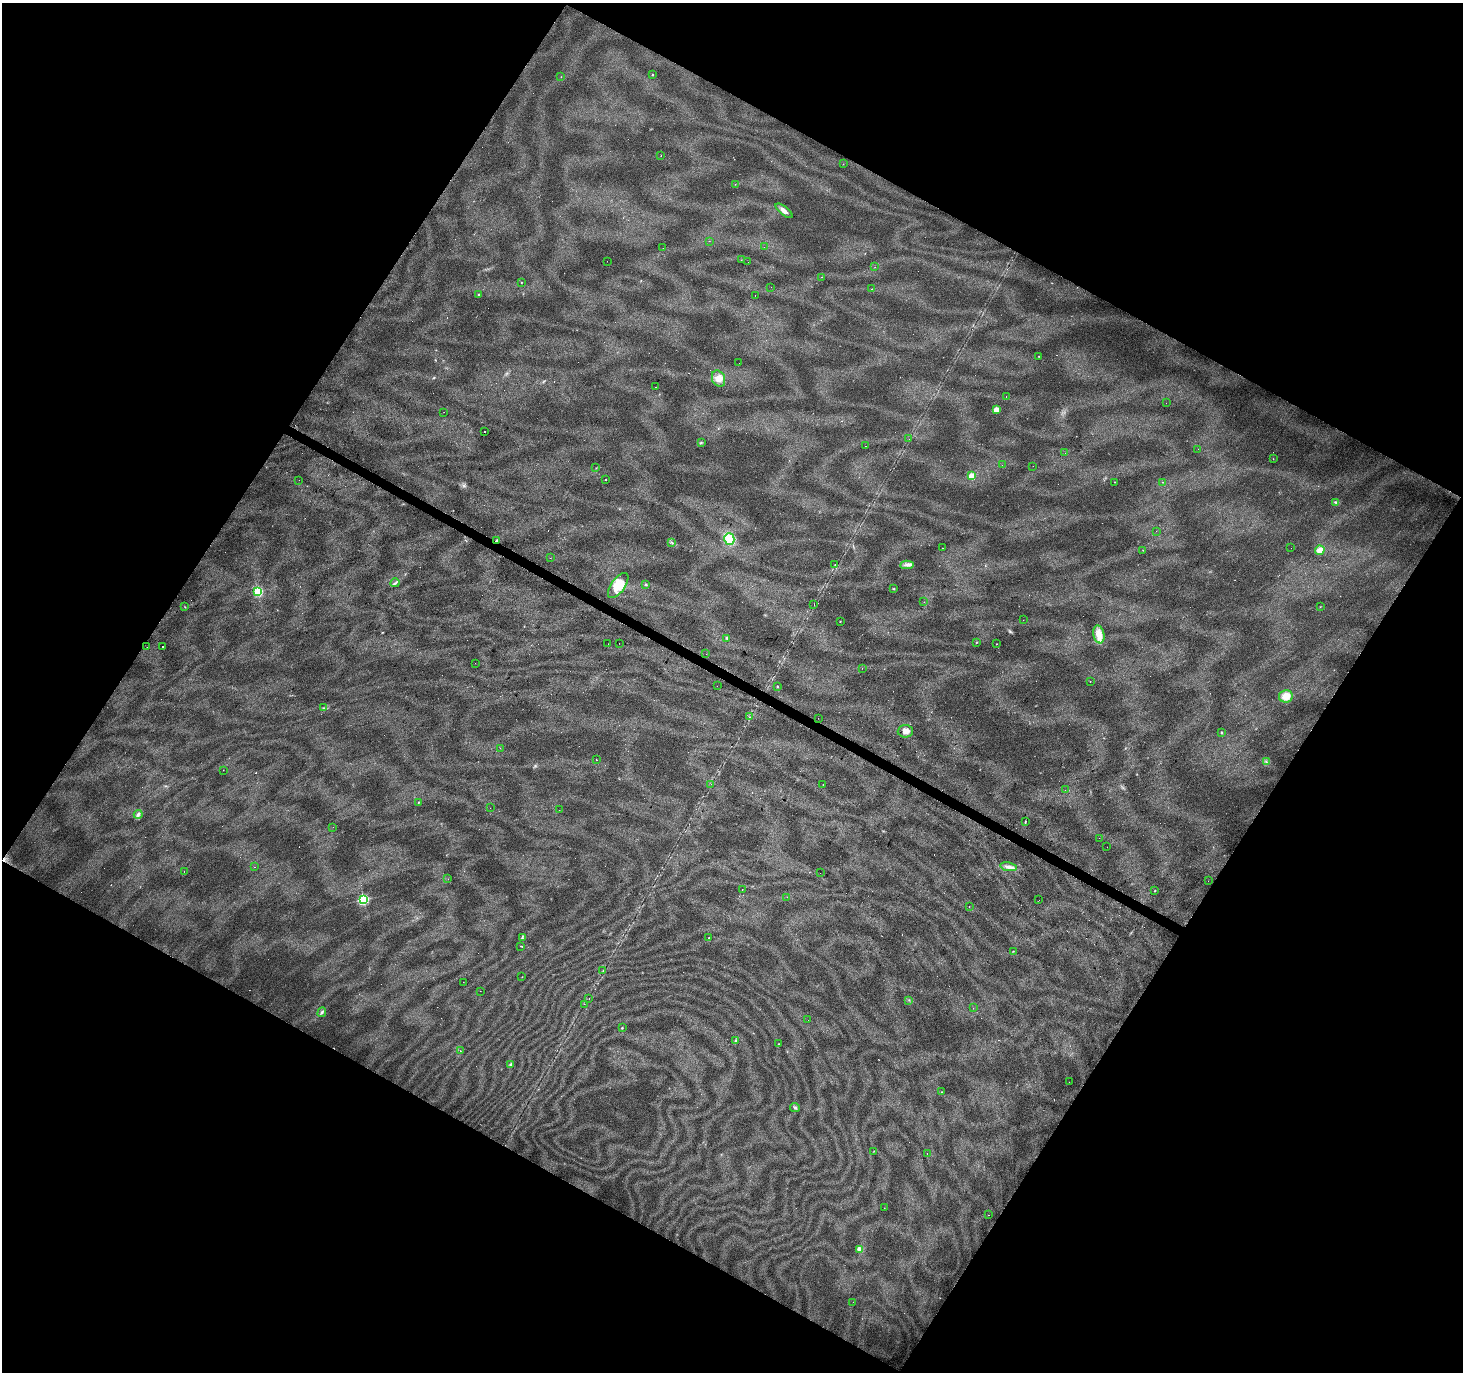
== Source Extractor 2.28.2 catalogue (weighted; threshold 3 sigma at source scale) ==
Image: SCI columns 1-5841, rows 188-5666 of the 5844 x 5921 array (HDU 1 of 3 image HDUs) = the unmasked area's bounding box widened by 8 px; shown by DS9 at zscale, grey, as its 4 x 4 block average (DS9 zoom 1 of the averaged frame): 1 PNG px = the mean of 4 x 4 image px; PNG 1465 x 1374 px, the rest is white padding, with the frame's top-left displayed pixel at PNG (2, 3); every listed detection drawn as its Kron ellipse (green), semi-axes under 4 PNG px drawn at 4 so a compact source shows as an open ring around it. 48% of this frame is shown black and not used: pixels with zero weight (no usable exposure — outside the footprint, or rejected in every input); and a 3 px margin inside the footprint's outer edge (the drizzle kernel's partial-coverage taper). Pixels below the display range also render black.
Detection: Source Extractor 2.28.2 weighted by HDU 2 'WHT'. Background 0.0785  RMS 0.0079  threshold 0.0354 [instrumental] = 3 sigma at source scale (4.5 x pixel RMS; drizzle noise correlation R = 1.50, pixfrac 1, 0.0396/0.0396 arcsec/px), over >= 5 px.
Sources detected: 240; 7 too faint to see at this stretch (4 x 4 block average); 92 cosmic-ray / hot-pixel residue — neither listed nor drawn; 1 inside a brighter listed object's ellipse — not listed separately; the other 140 listed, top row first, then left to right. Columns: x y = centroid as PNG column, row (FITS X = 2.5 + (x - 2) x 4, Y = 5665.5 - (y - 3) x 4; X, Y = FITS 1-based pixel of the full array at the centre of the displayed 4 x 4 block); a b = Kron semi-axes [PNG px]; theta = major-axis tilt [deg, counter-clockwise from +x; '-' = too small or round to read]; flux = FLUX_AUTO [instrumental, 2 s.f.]
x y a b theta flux
652 75 2 2 - 2.8
561 77 2 2 - 1.5
661 155 2 2 - 4.9
843 164 2 2 - 1.3
735 184 2 2 - 1.2
784 211 10 4 -38 26
709 241 2 2 - 0.68
764 247 2 2 - 1.2
663 248 2 2 - 1
741 260 2 2 - 0.92
607 261 2 2 - 0.98
748 262 2 2 - 0.63
875 267 2 2 - 1.1
821 277 2 2 - 1
521 282 2 2 - 1.8
771 287 2 2 - 3.5
872 289 2 2 - 18
479 294 2 2 - 10
755 295 2 2 - 5.3
1039 356 2 2 - 1.5
739 363 2 2 - 3.1
718 379 8 6 -66 34
656 387 2 2 - 2.6
1006 397 2 2 - 0.94
1166 403 2 2 - 0.83
996 410 2 2 - 160
444 412 2 2 - 1.5
485 432 2 2 - 11
909 439 2 2 - 0.71
701 443 3 2 - 3.9
865 446 2 2 - 3.5
1198 449 2 2 - 0.62
1065 453 2 2 - 1.4
1273 459 2 2 - 1.4
1002 465 2 2 - 0.66
1033 466 2 2 - 0.6
596 468 2 2 - 2
971 476 2 2 - 150
299 480 2 2 - 5.3
606 480 2 2 - 5.6
1114 482 2 2 - 1.7
1163 482 2 2 - 1.4
1336 502 4 2 - 6
1156 531 2 2 - 0.82
729 539 6 5 - 140
497 540 2 2 - 9.6
672 542 3 2 - 2.4
942 548 2 2 - 3.1
1291 548 2 2 - 0.79
1143 550 2 2 - 5.4
1320 550 5 4 - 32
550 558 2 2 - 0.76
835 564 2 2 - 1.5
907 565 7 2 3 14
395 583 4 2 - 6.8
618 585 14 7 54 95
645 585 3 2 - 4.6
894 589 2 2 - 2.8
258 592 2 2 - 540
924 602 2 2 - 1.4
814 605 2 2 - 0.84
185 607 3 2 - 2.3
1320 607 2 2 - 1.5
1023 620 2 2 - 0.81
840 621 2 2 - 1.5
1099 634 9 5 -78 38
727 638 3 2 - 3.7
619 643 2 2 - 1.6
977 643 2 2 - 1.8
608 644 2 2 - 15
996 644 2 2 - 1.5
163 646 2 2 - 14
147 647 2 2 - 1.6
706 654 2 2 - 6.7
475 663 2 2 - 1.6
862 668 2 2 - 3.2
1090 681 2 2 - 7.9
717 686 2 2 - 1.2
778 686 2 2 - 2.1
1286 696 7 6 - 57
323 708 3 2 - 3.2
749 717 2 2 - 2.5
818 718 2 2 - 1.3
905 731 7 6 - 26
1221 733 2 2 - 9.6
500 748 2 2 - 1.7
596 760 2 2 - 17
1266 762 2 2 - 3
223 770 2 2 - 1.1
711 784 2 2 - 0.69
823 784 2 2 - 4
1065 790 2 2 - 0.67
418 802 2 2 - 2.7
490 808 2 2 - 4
559 810 2 2 - 0.69
138 814 4 3 - 9.9
1025 821 2 2 - 2.2
333 827 2 2 - 0.97
1099 838 2 2 - 5
1107 847 2 2 - 4.7
254 867 2 2 - 1.2
1008 867 8 3 -10 20
184 871 2 2 - 3.5
820 873 2 2 - 1
448 879 2 2 - 0.79
1208 881 2 2 - 2.7
742 890 2 2 - 17
1155 891 2 2 - 2.5
787 897 2 2 - 2.4
363 899 2 2 - 890
1039 900 2 2 - 1.7
969 906 2 2 - 17
522 938 4 2 - 6.1
709 938 2 2 - 6.6
521 946 2 2 - 2.8
1013 951 2 2 - 1.8
603 971 2 2 - 1.7
522 977 2 2 - 1.1
463 982 2 2 - 0.83
480 991 2 2 - 1.9
589 998 2 2 - 0.91
909 1000 2 2 - 2.2
584 1004 2 2 - 0.84
973 1008 2 2 - 1.2
322 1012 5 3 - 9.2
808 1020 2 2 - 0.6
622 1028 2 2 - 3.5
735 1041 2 2 - 3.4
779 1044 2 2 - 1.5
460 1051 2 2 - 1.6
511 1064 4 3 - 7.2
1069 1082 2 2 - 1.1
942 1092 2 2 - 2.1
795 1107 5 2 - 6.1
874 1151 2 2 - 2
927 1154 2 2 - 4.8
884 1208 2 2 - 1
989 1215 2 2 - 11
859 1249 4 4 - 19
853 1302 2 2 - 0.98
Overlapping masked pixels (flux is a lower limit): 1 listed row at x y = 497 540
Diffuse or blended objects may show on this block-average render without a row.